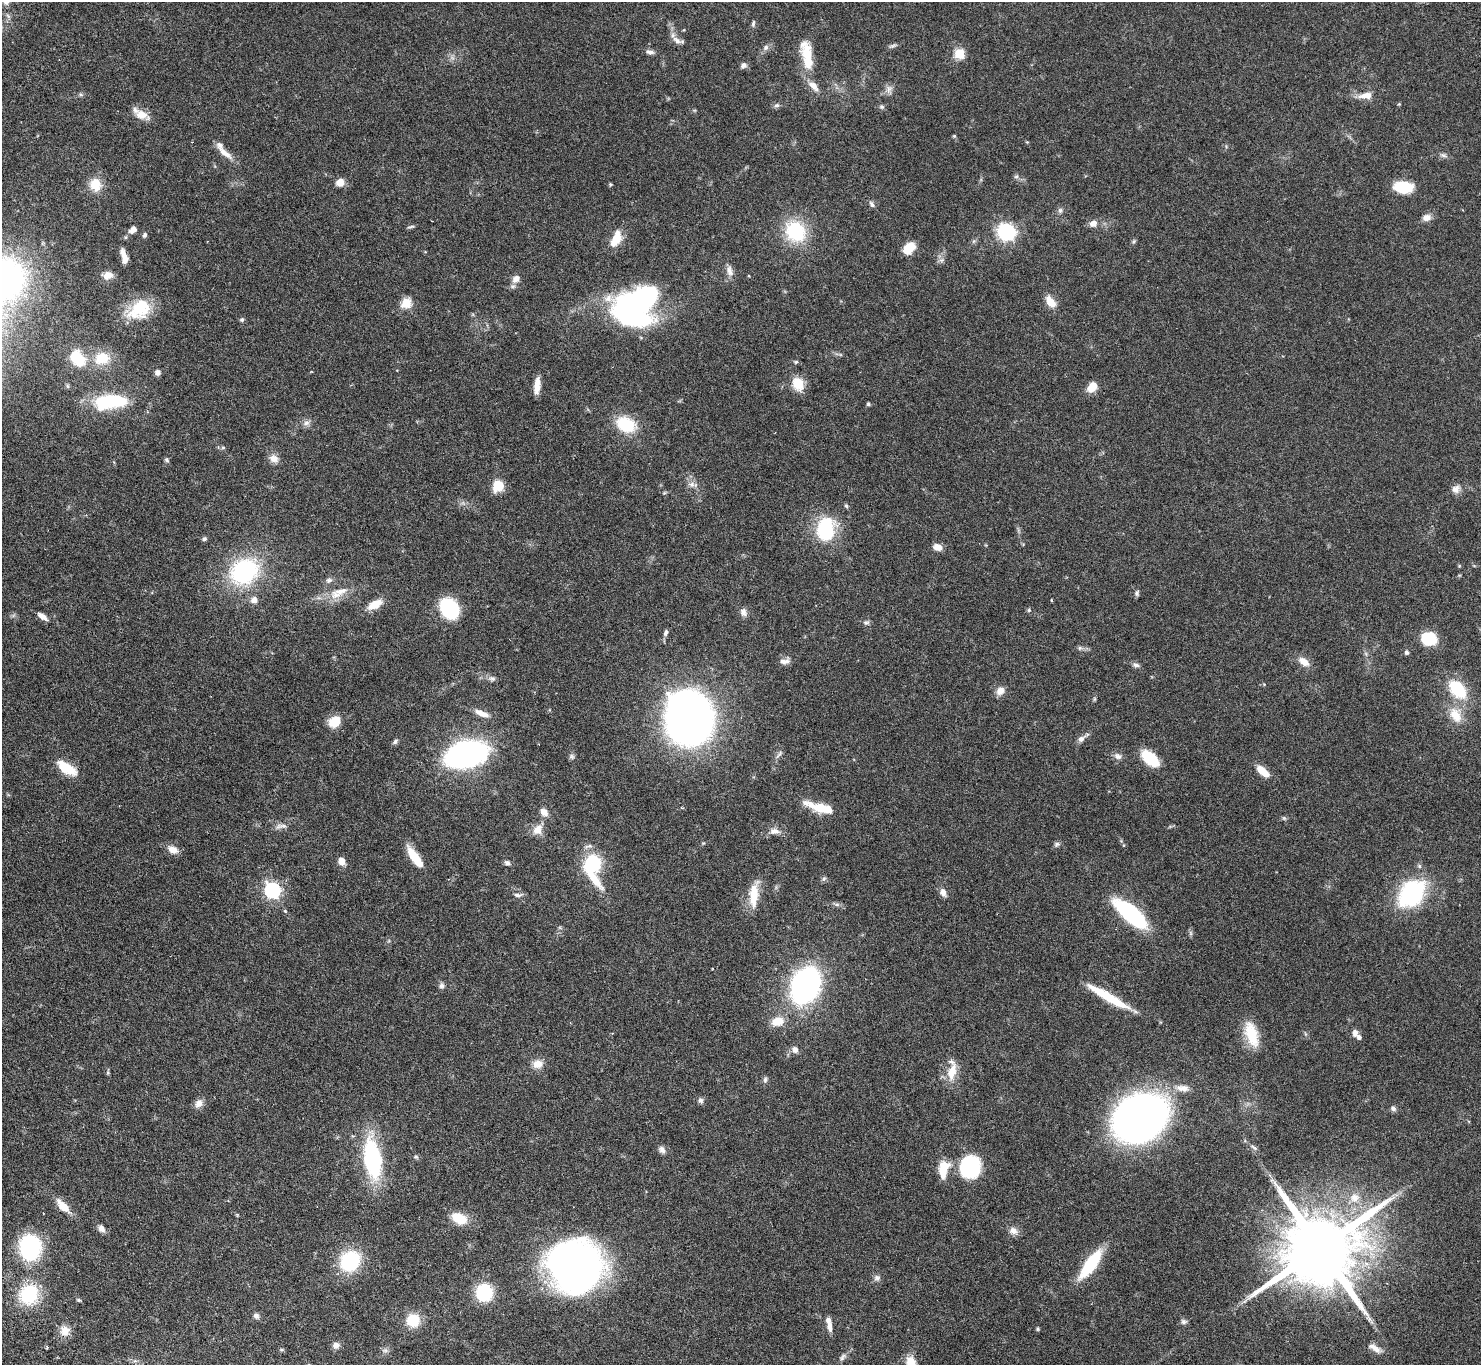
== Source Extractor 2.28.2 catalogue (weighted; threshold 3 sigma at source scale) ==
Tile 7 of 4 x 4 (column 3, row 2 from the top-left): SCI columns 3009-4487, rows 3059-4421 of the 6044 x 5994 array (HDU 1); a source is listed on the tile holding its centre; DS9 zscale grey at full resolution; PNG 1483 x 1367 px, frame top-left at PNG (2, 2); no overlay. Nothing masked; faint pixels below the display range render black.
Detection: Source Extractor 2.28.2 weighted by HDU 2 'WHT'; one run over the whole footprint, this tile lists its part. Background 0.0972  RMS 0.0035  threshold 0.0143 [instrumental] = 3 sigma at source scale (4.09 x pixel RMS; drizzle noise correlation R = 1.36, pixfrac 0.8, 0.05/0.05 arcsec/px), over >= 5 px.
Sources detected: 182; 2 inside a brighter object's white glare — not listed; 6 inside a brighter listed object's ellipse — not listed separately; the other 174 listed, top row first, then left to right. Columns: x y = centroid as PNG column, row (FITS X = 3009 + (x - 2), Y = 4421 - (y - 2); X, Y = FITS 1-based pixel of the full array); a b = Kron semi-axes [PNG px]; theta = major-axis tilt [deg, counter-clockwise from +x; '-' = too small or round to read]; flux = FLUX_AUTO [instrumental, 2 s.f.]
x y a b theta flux
753 24 9 4 80 0.67
677 40 14 7 -43 2
892 46 13 4 20 0.77
766 47 8 7 - 1.1
650 52 11 6 -9 1.2
959 54 5 5 - 17
807 57 38 14 -81 10
743 65 7 6 - 1.2
889 89 11 8 68 1.6
81 95 6 4 -19 0.5
1366 95 19 8 4 3.2
1399 104 4 4 - 0.28
777 105 8 6 14 0.8
881 107 7 6 - 0.68
142 115 18 11 -21 4
954 136 4 4 - 0.4
1027 142 4 4 - 0.25
225 153 25 7 -40 3.2
1443 155 10 5 -18 0.88
1016 176 6 5 - 0.63
340 182 7 7 - 3.7
611 184 4 4 - 0.45
95 185 14 13 - 6
1403 187 18 10 -7 11
872 204 9 6 -57 0.92
1060 210 8 6 88 0.8
1426 218 11 8 17 2.1
1093 223 10 8 20 2
411 227 11 3 7 0.55
133 230 10 7 34 1.7
795 231 27 23 -52 18
1007 232 7 7 - 93
144 235 6 5 - 0.67
616 238 22 10 68 5.4
1134 241 7 4 59 0.52
909 248 11 8 44 7.2
124 257 17 6 -76 2.8
941 260 8 6 1 0.96
729 271 16 8 -75 2
108 275 11 9 14 2.7
516 279 10 8 40 2.4
1051 302 14 8 -53 4.1
406 303 5 5 - 17
139 309 30 20 38 13
625 309 36 24 -56 58
242 320 6 5 - 0.62
77 358 20 13 -53 11
102 358 22 17 13 8.2
796 362 7 5 3 0.51
157 372 7 7 - 1.1
311 372 5 3 - 0.24
798 383 9 8 - 10
537 386 17 6 84 3.3
1092 387 11 8 56 4.4
110 402 37 15 5 21
868 404 5 5 - 0.47
306 423 10 7 11 1.3
626 424 22 16 -27 12
223 448 6 4 0 0.52
274 459 13 10 -31 2.3
167 460 6 5 - 0.57
692 484 8 8 - 1.4
498 486 13 10 64 5.7
1455 489 12 10 22 2
664 493 6 4 18 0.36
846 506 6 5 - 0.49
825 529 17 12 86 28
204 539 6 5 - 0.64
937 547 10 7 -16 2.4
1459 566 5 3 - 0.28
244 572 26 21 31 37
329 580 9 6 25 1
341 591 29 9 13 5.1
1137 593 7 5 82 0.68
254 600 8 7 - 1.7
1051 600 4 3 - 0.25
375 604 16 8 29 5.3
449 608 13 11 -59 39
1029 610 5 4 - 0.46
743 612 11 8 -72 1.5
42 616 12 5 -36 2.1
866 622 9 6 8 0.78
666 632 8 5 64 0.89
1428 638 16 13 -8 9.3
1080 648 6 5 - 0.6
1407 652 5 4 - 0.79
785 661 14 7 11 1.7
1304 662 15 9 -36 3
1136 665 10 6 -15 0.98
492 679 11 6 -19 1.1
1457 689 18 11 -47 17
1000 691 11 9 41 2.4
1094 699 7 4 72 0.4
481 713 19 7 -22 3.1
1455 715 22 13 -60 5.7
690 719 33 29 -67 380
334 722 15 12 39 4.9
1081 739 12 7 36 1.5
395 741 8 6 41 0.74
466 754 30 17 15 100
779 754 15 4 50 0.96
572 756 7 6 - 0.74
1118 756 10 7 -26 1.4
1150 758 16 9 -41 15
67 768 23 10 -32 7.7
1263 771 15 7 -41 5.1
821 808 14 11 -23 5.2
544 812 9 7 -41 2.3
1284 818 6 5 - 0.5
281 826 18 6 10 1.6
537 830 12 9 51 3.5
775 831 15 9 -5 2.2
703 843 5 4 - 0.3
1056 844 7 6 - 0.76
173 849 14 9 -24 2.8
415 858 26 8 -56 7.4
342 861 9 7 -61 2.1
507 863 7 6 - 0.91
593 863 18 15 65 18
824 879 7 5 59 0.61
272 890 7 6 - 79
943 892 11 7 -64 1.8
1412 893 26 18 47 41
518 895 12 5 2 1
754 895 32 11 84 6.9
837 904 7 4 0 0.71
285 911 5 4 - 0.44
1131 914 32 12 -41 43
805 985 20 13 68 210
442 986 8 7 - 1
1108 997 48 8 -30 13
777 1021 14 10 16 4.8
1355 1033 9 6 88 1.4
1252 1034 32 15 -73 9.6
795 1049 8 7 - 1.7
537 1064 14 11 3 3.2
952 1071 26 11 84 5.7
765 1080 9 5 89 0.78
1182 1088 20 10 -6 3.4
701 1100 8 7 - 0.89
199 1103 11 9 49 2
1393 1109 8 6 -31 0.84
1140 1117 39 31 34 220
1254 1147 13 5 -33 0.92
662 1150 10 7 -54 1.3
416 1157 7 5 5 0.52
373 1159 24 11 -81 52
970 1167 19 17 81 30
943 1169 21 11 79 6.1
1355 1198 14 12 45 4
63 1206 17 7 -46 5.3
459 1218 16 10 -24 7.4
101 1228 10 7 -55 1.5
1013 1231 12 9 -38 2
30 1247 21 18 -86 32
1320 1248 25 17 33 5100
350 1261 19 17 46 23
1091 1264 27 9 54 23
575 1266 46 42 -11 160
877 1278 9 8 - 1.1
484 1293 12 11 - 23
29 1294 20 18 56 18
78 1300 6 4 -18 0.44
256 1316 8 6 -41 1
413 1320 10 10 - 11
1184 1322 8 7 - 0.94
830 1327 12 7 -86 2.2
1038 1329 5 4 - 0.42
65 1331 14 13 - 3.1
336 1345 9 8 - 1.4
1374 1348 19 7 -34 2.4
281 1350 6 4 0 0.41
385 1350 7 6 - 0.85
842 1357 11 6 54 1